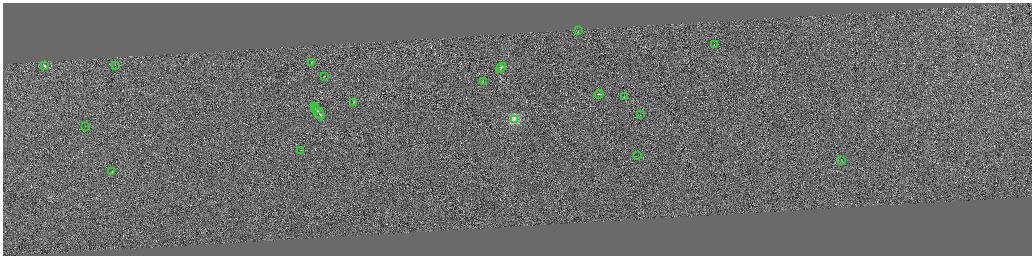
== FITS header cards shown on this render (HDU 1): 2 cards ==
NAXIS1  =                 4117
NAXIS2  =                 1013

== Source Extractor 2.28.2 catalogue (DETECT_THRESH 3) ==
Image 4117 x 1013 px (HDU 1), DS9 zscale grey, zoomed out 1/4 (1 PNG px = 4 x 4 image px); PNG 1034 x 258 px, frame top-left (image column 4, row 1011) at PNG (3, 3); each listed source drawn as its Kron ellipse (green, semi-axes under 4 px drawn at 4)
Background 0.0843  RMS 2.9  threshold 8.74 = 3 sigma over >= 5 px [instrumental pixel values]
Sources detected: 418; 396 cannot appear on this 1/4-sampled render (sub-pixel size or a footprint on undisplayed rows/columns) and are neither listed nor drawn; the other 22 listed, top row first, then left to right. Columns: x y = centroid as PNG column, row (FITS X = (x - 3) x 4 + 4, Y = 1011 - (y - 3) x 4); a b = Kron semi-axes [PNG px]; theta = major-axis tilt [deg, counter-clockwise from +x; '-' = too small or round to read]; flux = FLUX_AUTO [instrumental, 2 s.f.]
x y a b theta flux
578 31 2 1 - 12000
714 44 2 1 - 11000
311 62 2 1 - 11000
44 65 4 1 - 69000
115 65 2 1 - 6900
501 67 4 1 - 19000
500 69 2 1 - 14000
324 77 3 1 - 10000
483 81 2 1 - 7000
599 94 4 1 - 15000
624 97 2 1 - 4800
353 103 3 1 - 27000
314 107 3 1 - 23000
316 110 3 1 - 19000
318 112 8 1 -54 40000
641 115 2 1 - 6200
514 119 2 2 - 110000
85 126 2 1 - 5600
300 150 2 1 - 6800
638 155 2 1 - 770
842 161 3 1 - 11000
112 172 3 1 - 41000
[396 sub-pixel or undisplayed-footprint detections neither listed nor drawn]